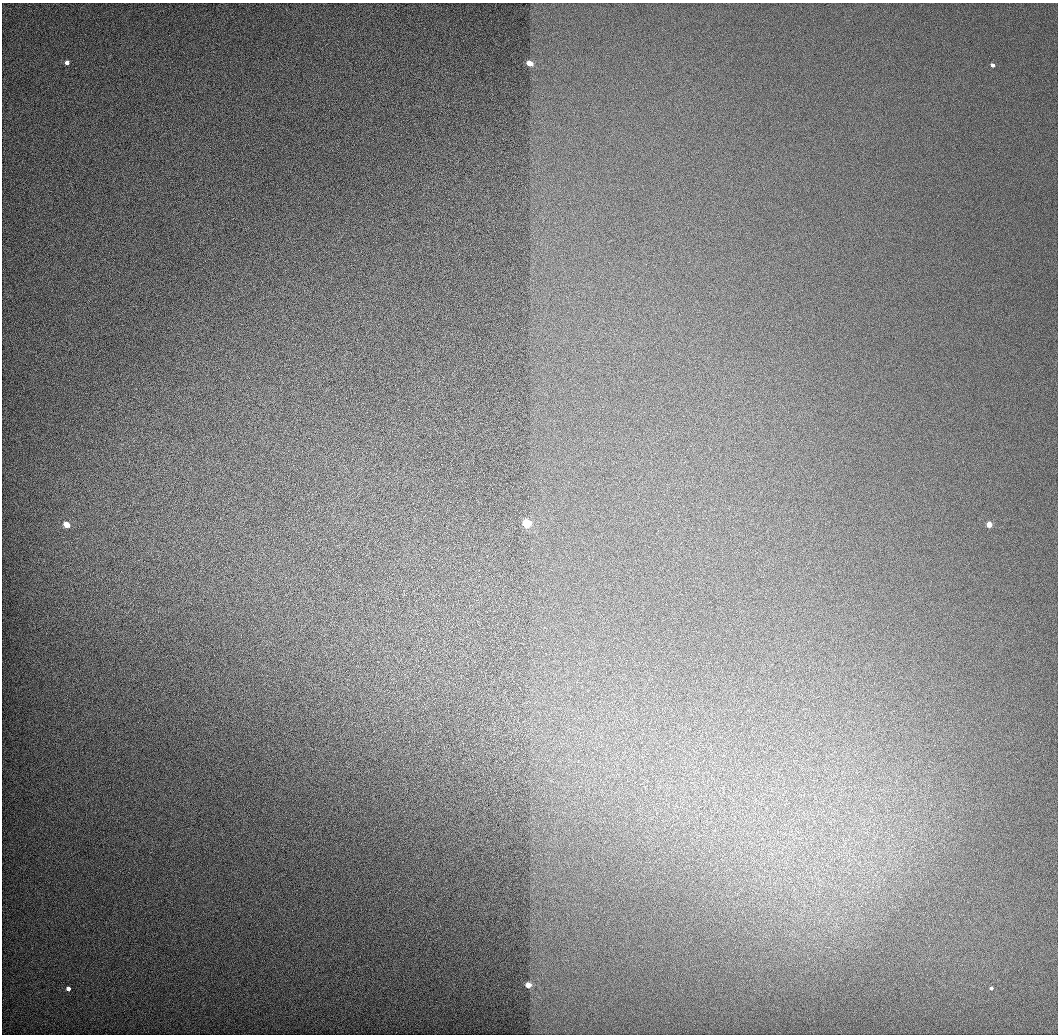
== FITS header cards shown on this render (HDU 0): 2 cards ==
NAXIS1  =                 1056 / Length of Axis 1 (Serial)
NAXIS2  =                 1032 / Length of Axis 2 (Parallel)

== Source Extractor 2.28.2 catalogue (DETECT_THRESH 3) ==
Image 1056 x 1032 px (HDU 0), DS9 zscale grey, 1 PNG px = 1 image px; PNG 1060 x 1036 px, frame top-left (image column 1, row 1032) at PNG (2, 3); no overlay
Background 520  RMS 3.6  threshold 10.7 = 3 sigma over >= 5 px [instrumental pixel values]
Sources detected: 9; all 9 listed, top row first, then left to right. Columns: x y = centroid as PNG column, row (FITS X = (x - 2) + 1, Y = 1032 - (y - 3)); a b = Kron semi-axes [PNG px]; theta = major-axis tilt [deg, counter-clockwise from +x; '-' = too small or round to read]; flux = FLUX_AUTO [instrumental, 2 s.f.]
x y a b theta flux
67 62 4 3 - 3200
530 63 4 3 - 16000
993 65 3 3 - 2600
527 524 4 3 - 71000
67 525 4 3 - 17000
989 525 3 3 - 16000
528 985 3 3 - 24000
991 988 3 3 - 2900
68 989 3 3 - 3400